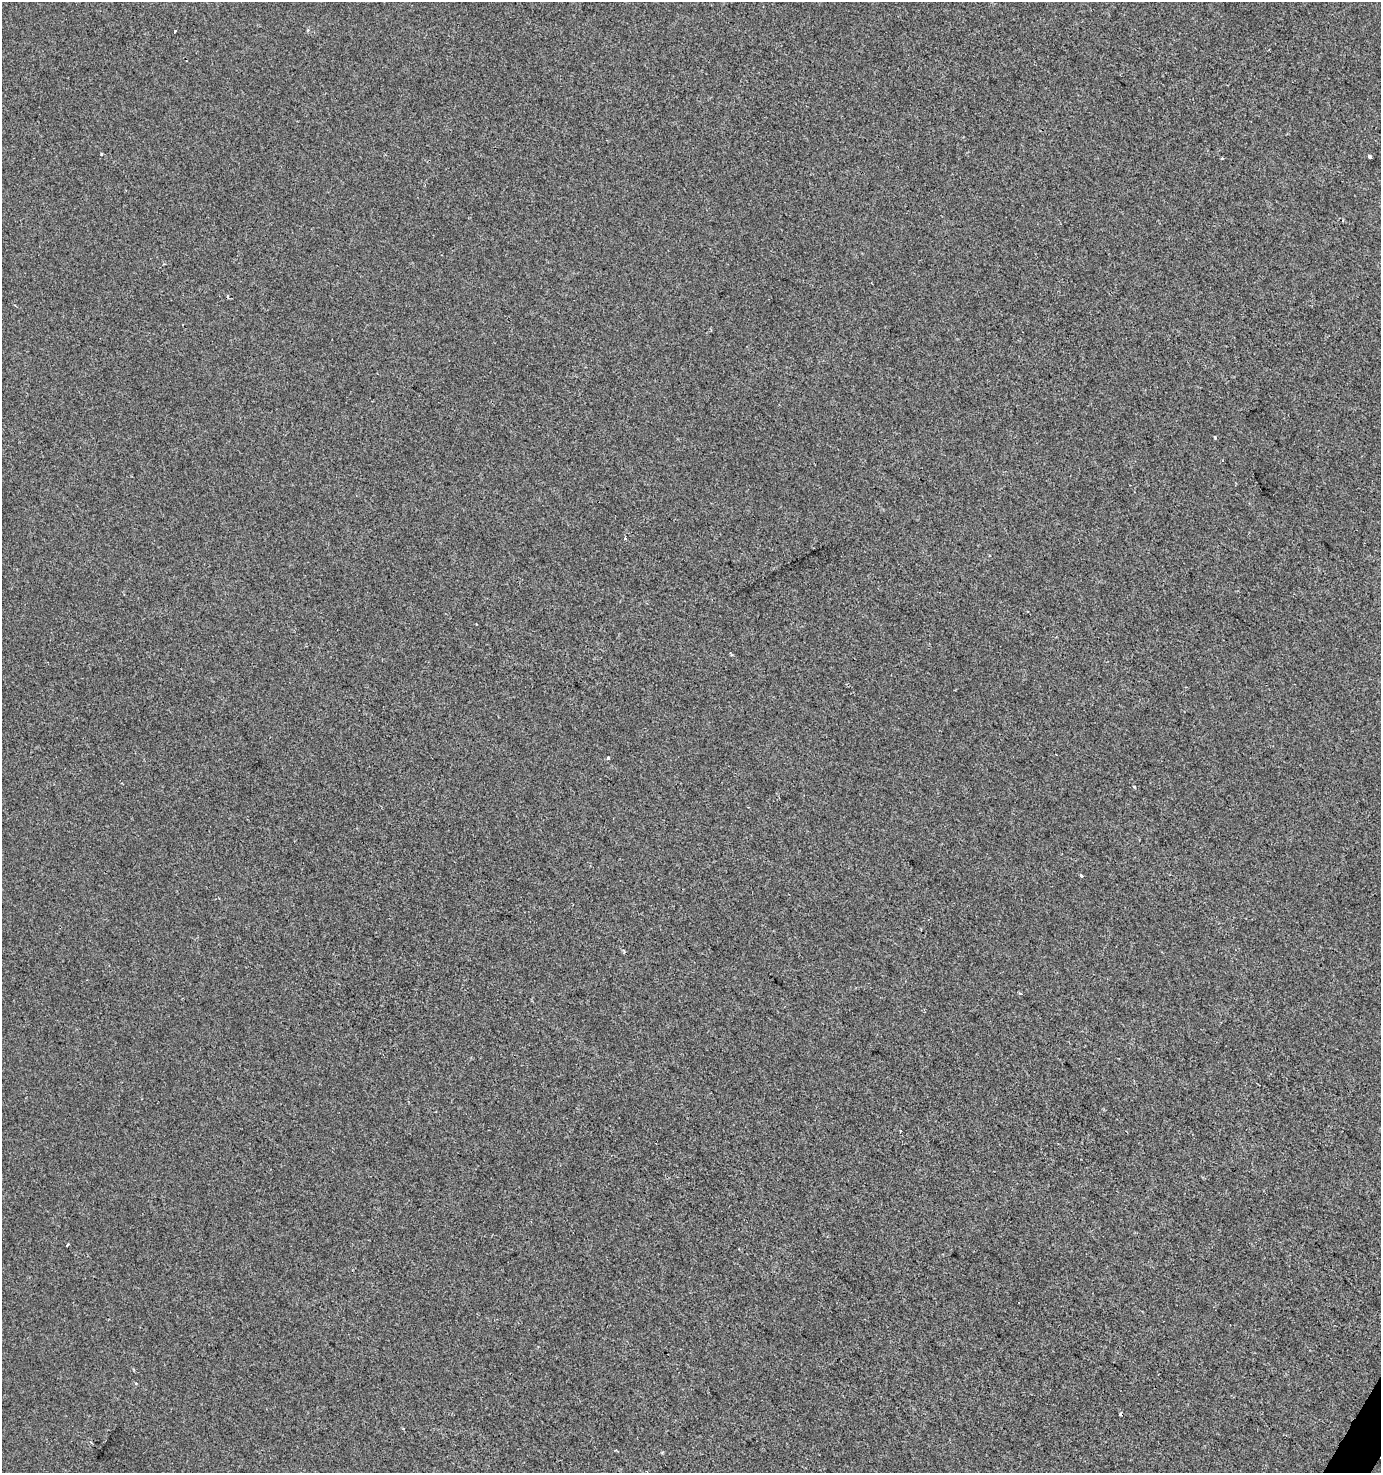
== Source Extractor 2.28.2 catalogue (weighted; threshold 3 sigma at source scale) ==
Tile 6 of 4 x 4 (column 2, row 2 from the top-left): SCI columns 1634-3012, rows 2945-4415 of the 5959 x 5893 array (HDU 1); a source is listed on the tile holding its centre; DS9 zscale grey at full resolution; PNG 1383 x 1475 px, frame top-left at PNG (2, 2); no overlay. Shown black and unused: <1% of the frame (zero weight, under 2 of 3 exposures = <1% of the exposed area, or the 3 px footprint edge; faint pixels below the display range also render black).
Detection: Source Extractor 2.28.2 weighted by HDU 2 'WHT'; one run over the whole footprint, this tile lists its part. Background -2.67e-04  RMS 0.0042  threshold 0.0188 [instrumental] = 3 sigma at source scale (4.5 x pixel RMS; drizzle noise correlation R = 1.50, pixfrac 1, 0.0396/0.0396 arcsec/px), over >= 5 px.
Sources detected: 11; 2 cosmic-ray / hot-pixel residue — not listed; the other 9 listed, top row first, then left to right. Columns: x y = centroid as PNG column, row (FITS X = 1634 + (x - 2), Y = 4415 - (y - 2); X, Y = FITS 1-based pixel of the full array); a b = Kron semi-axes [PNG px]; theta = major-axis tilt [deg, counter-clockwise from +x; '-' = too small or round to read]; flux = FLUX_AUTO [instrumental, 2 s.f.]
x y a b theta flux
175 31 4 3 - 2.1
101 154 3 2 - 0.52
1370 156 4 3 - 4.4
625 538 3 3 - 1.3
608 757 4 3 - 0.61
1134 787 4 3 - 0.54
1081 875 4 3 - 0.57
1021 993 3 3 - 0.92
67 1244 3 2 - 0.65